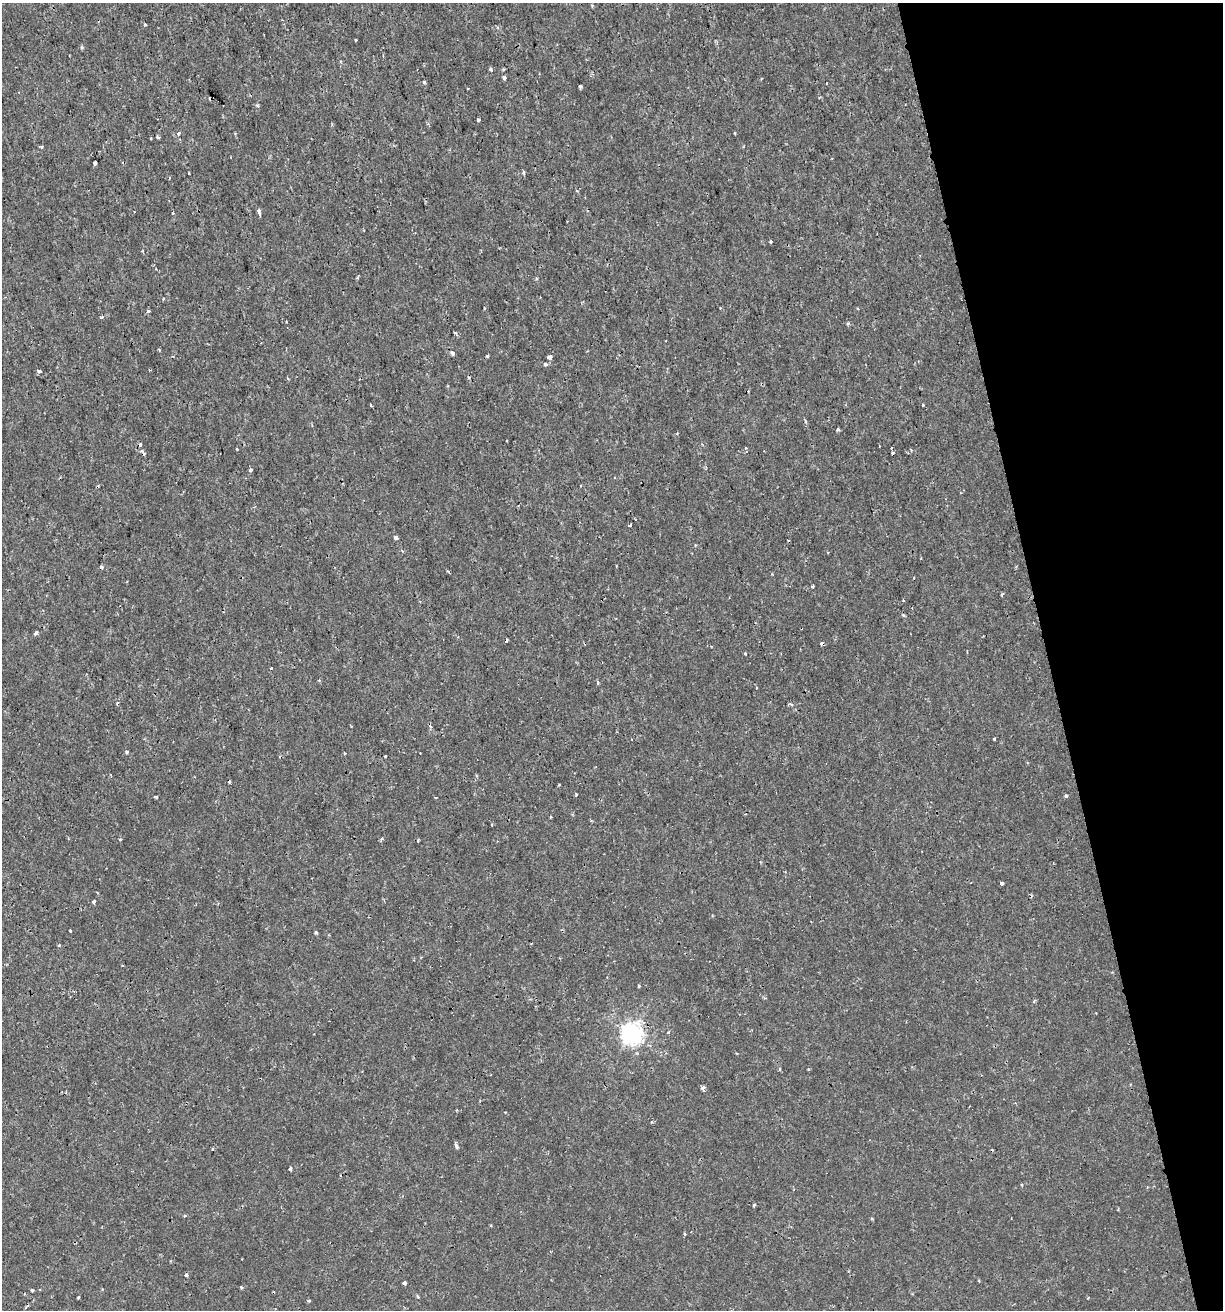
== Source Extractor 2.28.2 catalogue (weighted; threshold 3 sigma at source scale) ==
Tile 12 of 4 x 4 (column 4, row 3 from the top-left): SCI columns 3716-4936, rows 1310-2617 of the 5039 x 5234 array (HDU 1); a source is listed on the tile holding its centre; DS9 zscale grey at full resolution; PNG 1225 x 1312 px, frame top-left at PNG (2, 3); no overlay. Shown black and unused: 14% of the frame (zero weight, under 2 of 3 exposures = <1% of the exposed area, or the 3 px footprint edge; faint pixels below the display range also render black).
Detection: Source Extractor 2.28.2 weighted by HDU 2 'WHT'; one run over the whole footprint, this tile lists its part. Background 6.39e-04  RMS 0.0011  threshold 0.00512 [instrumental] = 3 sigma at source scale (4.5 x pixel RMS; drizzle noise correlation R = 1.50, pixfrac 1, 0.0396/0.0396 arcsec/px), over >= 5 px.
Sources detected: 104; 11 cosmic-ray / hot-pixel residue — not listed; the other 93 listed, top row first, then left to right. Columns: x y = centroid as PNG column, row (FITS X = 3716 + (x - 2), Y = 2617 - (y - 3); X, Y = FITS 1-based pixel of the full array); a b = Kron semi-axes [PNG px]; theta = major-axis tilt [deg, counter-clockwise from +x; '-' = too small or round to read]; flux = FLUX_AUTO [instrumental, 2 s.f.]
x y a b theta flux
145 24 4 3 - 0.1
355 40 3 3 - 0.19
491 69 4 3 - 0.27
504 78 3 3 - 0.5
424 82 3 3 - 0.21
826 83 2 2 - 0.11
580 87 3 3 - 0.21
258 106 5 3 - 0.15
478 120 3 3 - 0.18
178 133 3 3 - 0.34
735 133 4 2 - 0.094
158 137 3 3 - 0.23
151 138 3 2 - 0.19
41 146 3 3 - 0.2
95 163 4 3 - 1.5
524 172 4 4 - 0.21
169 177 3 2 - 0.12
259 211 7 4 -76 0.31
173 213 3 3 - 0.11
771 241 3 3 - 0.38
142 251 3 3 - 0.1
163 299 3 3 - 0.11
484 308 3 3 - 0.27
148 311 3 3 - 0.31
102 317 4 3 - 0.22
848 324 3 3 - 0.21
159 350 3 3 - 0.17
452 353 4 3 - 0.5
487 356 3 3 - 0.26
549 357 4 4 - 1.3
545 364 3 3 - 0.55
39 371 5 3 - 0.22
371 405 3 2 - 0.11
923 405 3 3 - 0.24
805 421 5 4 - 0.2
838 430 4 3 - 0.25
746 448 4 3 - 0.12
891 448 3 2 - 0.15
237 449 3 3 - 0.11
141 451 4 4 - 0.15
251 470 4 3 - 0.33
630 525 4 2 - 0.097
396 538 4 3 - 0.67
101 567 4 3 - 0.26
813 586 3 3 - 0.17
1002 594 5 3 - 0.12
903 600 3 2 - 0.098
36 633 4 3 - 0.7
745 653 4 4 - 0.11
271 668 3 2 - 0.13
597 682 5 3 - 0.15
117 703 5 3 - 0.12
791 704 6 4 -42 0.18
994 739 3 3 - 0.48
127 752 3 3 - 0.2
345 753 4 3 - 0.099
385 756 3 2 - 0.13
229 782 3 2 - 0.17
559 784 4 2 - 0.091
576 794 4 2 - 0.1
1066 796 4 3 - 0.18
156 797 4 3 - 0.18
436 798 3 3 - 0.18
492 825 3 2 - 0.11
120 839 3 3 - 0.13
381 839 4 3 - 0.18
418 840 3 2 - 0.12
1002 883 3 3 - 0.3
94 902 4 3 - 0.3
70 930 3 3 - 0.33
316 932 3 3 - 0.24
59 945 4 3 - 0.14
639 986 5 3 - 0.1
1034 1001 5 3 - 0.13
631 1034 8 8 - 68
780 1069 3 3 - 0.21
808 1069 4 3 - 0.1
703 1088 4 3 - 0.62
456 1146 5 4 - 0.33
213 1149 3 3 - 0.15
290 1168 4 3 - 0.19
754 1205 3 3 - 0.16
184 1216 3 3 - 0.18
872 1218 3 3 - 0.14
684 1234 5 3 - 0.12
186 1275 4 3 - 0.39
979 1281 4 3 - 0.1
404 1283 4 3 - 0.46
241 1287 4 4 - 0.13
32 1290 3 3 - 0.34
417 1296 5 3 - 0.14
78 1297 3 3 - 0.13
309 1300 5 3 - 0.12
Unlisted compact peaks at least as high as the median listed source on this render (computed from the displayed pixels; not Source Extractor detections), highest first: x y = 455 333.